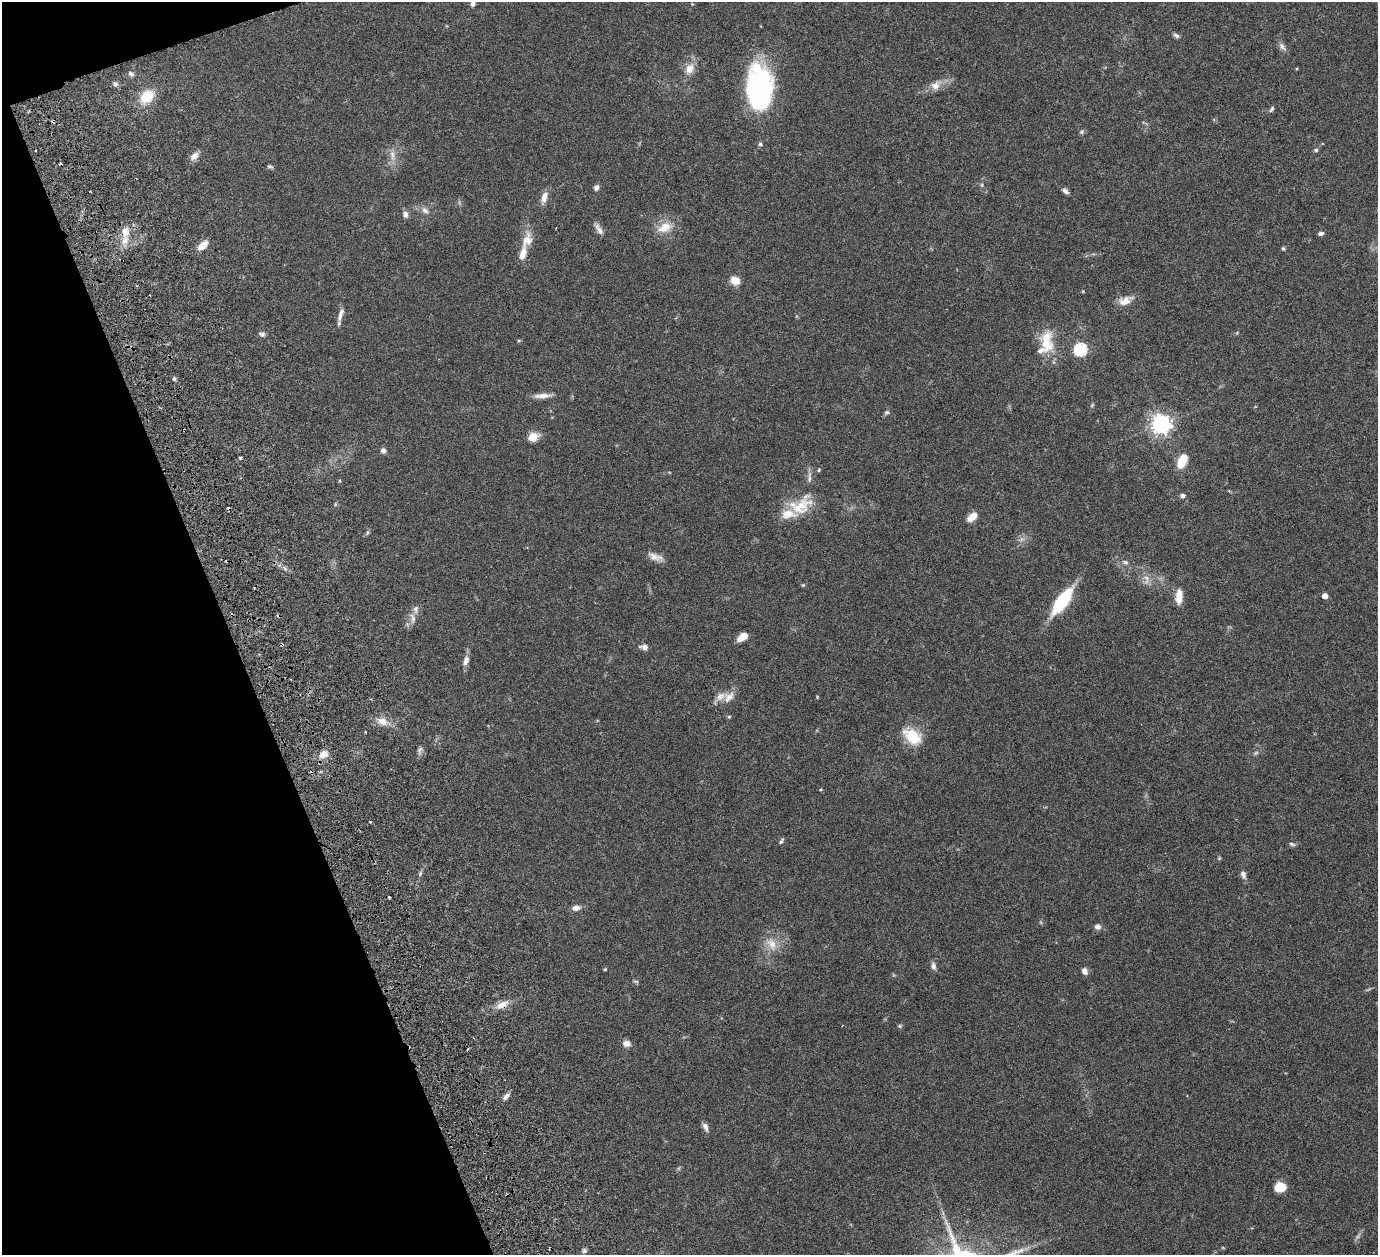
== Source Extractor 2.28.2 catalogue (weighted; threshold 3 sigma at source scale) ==
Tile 5 of 4 x 4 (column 1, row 2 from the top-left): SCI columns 63-1438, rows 2824-4076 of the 5682 x 5542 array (HDU 1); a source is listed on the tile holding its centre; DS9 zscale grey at full resolution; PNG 1380 x 1257 px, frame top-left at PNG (2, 2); no overlay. Shown black and unused: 18% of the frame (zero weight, under 3 of 6 exposures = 5% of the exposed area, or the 3 px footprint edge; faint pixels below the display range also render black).
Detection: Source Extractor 2.28.2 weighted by HDU 2 'WHT'; one run over the whole footprint, this tile lists its part. Background 0.0539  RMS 0.0027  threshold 0.0112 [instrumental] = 3 sigma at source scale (4.09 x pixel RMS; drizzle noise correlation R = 1.36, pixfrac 0.8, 0.05/0.05 arcsec/px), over >= 5 px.
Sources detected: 104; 1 too faint to see at this stretch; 6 cosmic-ray / hot-pixel residue — not listed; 7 inside a brighter listed object's ellipse — not listed separately; the other 90 listed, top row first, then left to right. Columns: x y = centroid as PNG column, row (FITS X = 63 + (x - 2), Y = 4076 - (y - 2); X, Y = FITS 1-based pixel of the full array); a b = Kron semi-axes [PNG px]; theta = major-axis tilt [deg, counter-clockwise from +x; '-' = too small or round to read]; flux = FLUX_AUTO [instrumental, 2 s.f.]
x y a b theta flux
473 3 6 5 - 0.83
1176 35 8 5 -26 0.62
1282 46 12 7 -57 1
689 69 14 10 64 2.7
131 74 8 5 -37 0.7
115 84 6 5 - 0.7
935 85 13 11 57 2.1
760 89 41 22 -88 46
147 97 15 11 45 6.4
1272 109 8 4 54 0.51
1082 132 7 6 - 0.45
760 144 5 5 - 0.41
1316 150 5 4 - 0.4
392 155 17 6 -82 1.7
194 156 12 8 38 1.5
270 166 7 4 -16 0.45
982 185 6 4 -72 0.34
596 188 7 5 64 0.87
1065 191 9 5 -38 0.82
544 197 16 7 72 2
425 210 11 8 -40 1.2
405 214 8 7 - 1
665 227 21 12 23 3.8
599 229 17 6 -58 1.3
125 232 15 11 85 2.9
1321 233 7 5 8 0.64
527 241 23 13 71 3.8
202 245 12 6 41 2.9
1283 249 5 4 - 0.33
735 280 9 8 - 3.3
1083 291 5 3 - 0.19
1125 301 19 10 23 2.5
340 316 15 7 78 1.4
261 334 9 6 -10 0.67
1046 344 24 14 -42 5.4
1080 349 6 6 - 33
174 379 5 4 - 0.43
542 396 22 6 3 1.9
887 412 7 5 30 0.49
1161 424 7 7 - 140
533 437 6 5 - 9.9
383 450 6 6 - 0.81
240 458 4 3 - 0.32
1182 461 14 7 66 5.9
819 470 4 4 - 0.28
809 477 19 5 89 1.1
1182 496 6 5 - 0.64
335 504 6 3 -73 0.27
799 507 36 18 25 8
972 517 10 6 40 3.2
367 533 6 4 71 0.37
654 557 17 9 -30 1.9
1125 562 9 5 -15 0.68
1146 578 8 6 -45 0.99
803 585 5 4 - 0.26
1179 596 17 7 87 3.2
1325 596 4 4 - 1.8
1062 601 27 9 54 17
413 618 15 7 -79 1.4
742 637 11 6 39 3
644 647 10 6 -8 1.1
466 660 13 7 77 1.4
729 697 17 12 43 2.5
817 697 4 4 - 0.22
729 717 5 4 - 0.29
382 721 13 10 -20 2.4
365 732 3 2 - 0.22
912 736 23 14 -40 7.3
420 750 12 5 66 0.74
324 754 11 8 26 2.2
821 790 4 3 - 0.24
781 841 8 4 54 0.46
1292 844 9 4 -19 0.49
420 873 6 4 71 0.43
1243 875 12 7 -71 0.98
389 897 3 2 - 0.34
576 908 9 6 9 1.4
1097 927 7 6 - 1.1
772 944 18 12 -64 3.3
933 966 10 6 -80 0.92
605 969 4 3 - 0.24
1084 971 8 6 -66 1.2
636 981 8 4 -9 0.36
502 1005 15 8 25 2.5
900 1026 6 5 - 0.35
627 1043 10 8 -17 1.3
506 1097 10 6 49 1.1
705 1127 10 6 -64 1
1280 1187 11 9 11 4.1
584 1251 6 5 - 0.54
Overlapping masked pixels (flux is a lower limit): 1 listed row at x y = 502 1005
Isophote crosses this tile's border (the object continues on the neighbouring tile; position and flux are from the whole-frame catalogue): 1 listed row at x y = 473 3